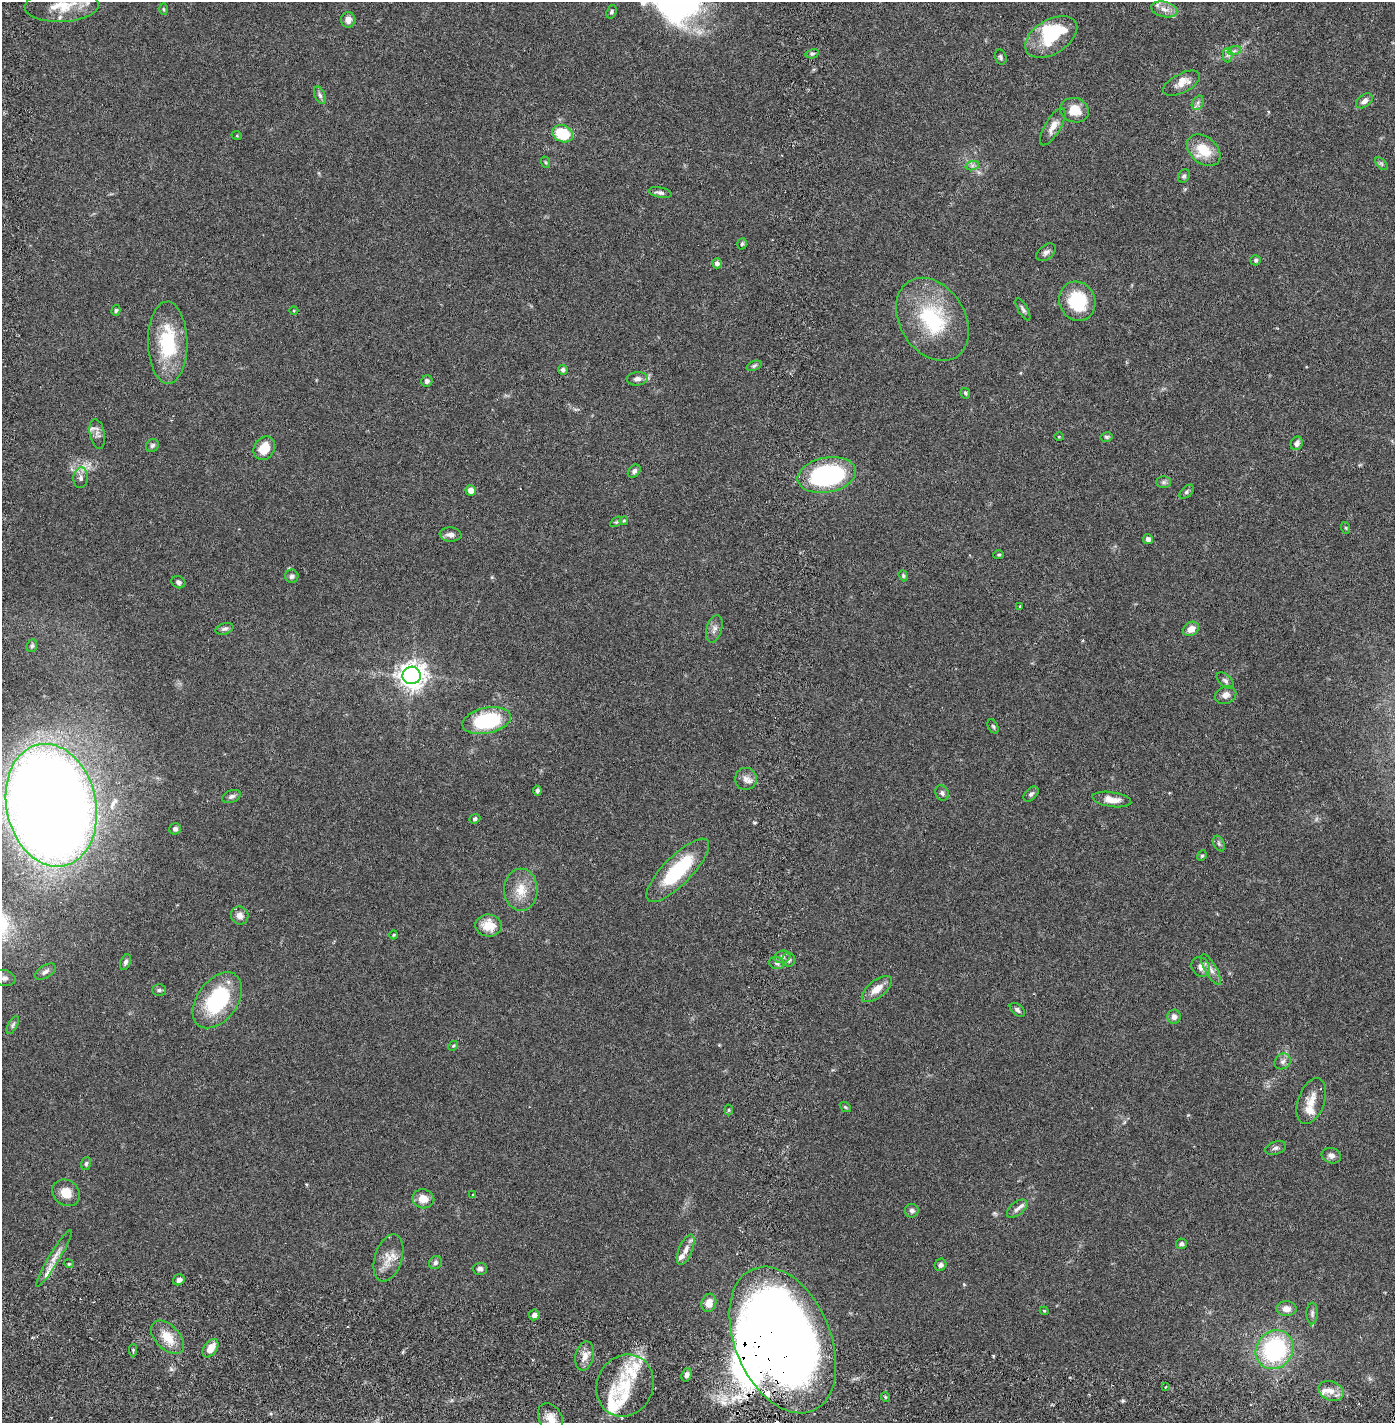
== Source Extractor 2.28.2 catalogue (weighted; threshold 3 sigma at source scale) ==
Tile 10 of 4 x 4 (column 2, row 3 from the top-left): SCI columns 1497-2889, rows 1510-2930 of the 5890 x 5857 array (HDU 1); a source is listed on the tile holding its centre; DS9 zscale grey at full resolution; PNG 1397 x 1425 px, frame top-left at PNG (2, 2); each listed source drawn as its Kron ellipse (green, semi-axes under 4 px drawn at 4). Shown black and unused: <1% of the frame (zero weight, under 2 of 6 exposures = <1% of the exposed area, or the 3 px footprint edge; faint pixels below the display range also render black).
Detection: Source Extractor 2.28.2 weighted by HDU 2 'WHT'; one run over the whole footprint, this tile lists its part. Background 0.041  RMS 0.004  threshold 0.0163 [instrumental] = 3 sigma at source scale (4.09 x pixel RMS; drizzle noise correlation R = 1.36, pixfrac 0.8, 0.05/0.05 arcsec/px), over >= 5 px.
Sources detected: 159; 3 inside a brighter object's white glare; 3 cosmic-ray / hot-pixel residue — neither listed nor drawn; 14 inside a brighter listed object's ellipse — not listed separately; the other 139 listed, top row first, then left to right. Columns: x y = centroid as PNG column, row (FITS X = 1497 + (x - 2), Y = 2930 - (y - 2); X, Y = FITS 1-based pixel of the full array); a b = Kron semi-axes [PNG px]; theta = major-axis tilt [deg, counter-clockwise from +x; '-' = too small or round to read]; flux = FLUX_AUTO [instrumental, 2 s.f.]
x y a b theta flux
62 6 37 16 2 6.6
163 9 6 4 -88 0.25
1164 9 13 7 -13 1.8
611 12 7 5 70 0.47
348 20 8 7 - 1.4
1051 37 28 17 31 9
1234 51 7 4 18 0.47
812 54 7 4 14 0.5
1228 55 7 5 -90 0.61
1001 57 7 6 - 0.53
1181 83 20 9 28 2.3
320 95 9 5 -65 0.64
1364 101 9 6 37 1.2
1198 103 7 5 61 0.64
1074 110 14 12 -18 4.1
1053 127 21 7 60 2.2
563 134 10 8 -25 9.1
237 136 5 3 - 0.2
1204 150 19 13 -40 5.9
545 162 6 4 -71 0.28
1381 164 8 4 -45 0.42
972 166 7 4 19 0.54
1184 176 7 5 57 0.44
660 193 11 5 -11 0.73
742 244 6 4 72 0.39
1046 252 11 7 39 1
1256 260 5 5 - 0.39
717 263 5 5 - 0.79
1077 301 20 18 -67 12
1023 309 12 5 -62 0.66
116 310 5 4 - 0.37
294 311 4 3 - 0.21
932 319 45 32 -58 20
168 343 41 20 -89 14
754 366 8 4 22 0.42
563 370 5 4 - 0.6
637 379 10 6 4 1
427 381 6 5 - 0.61
965 393 5 4 - 0.4
97 434 15 7 -79 1
1059 437 5 3 - 0.2
1106 437 6 4 11 0.4
1297 443 7 6 - 0.96
152 445 7 6 - 0.52
264 448 12 10 61 4.7
634 471 7 5 47 0.77
827 475 29 17 11 32
81 478 10 7 85 1
1164 482 7 6 - 0.54
471 490 5 5 - 1.6
1187 492 8 5 45 0.52
624 521 4 3 - 0.27
616 522 6 3 35 0.28
1346 528 6 3 -71 0.27
451 535 11 7 -4 1.2
1148 539 5 5 - 0.79
999 555 5 4 - 0.32
292 576 7 6 - 0.68
903 576 6 4 -71 0.33
178 582 7 6 - 0.71
1020 606 3 3 - 0.21
225 629 9 5 16 0.65
714 629 14 8 74 1.3
1191 629 8 6 31 2.1
32 646 6 5 - 0.4
412 675 9 8 - 220
1225 681 10 5 -43 0.71
1226 695 11 8 24 1.4
487 721 24 13 12 18
993 726 7 4 -62 0.41
746 779 11 11 - 1.7
537 791 5 4 - 0.77
942 793 8 6 -65 0.62
1031 794 9 5 44 0.6
231 796 10 6 21 0.75
1112 800 20 7 -8 2.3
51 805 62 45 -78 470
475 819 6 4 22 0.44
175 829 6 5 - 0.73
1219 843 8 5 -64 0.5
1202 856 5 4 - 0.35
678 870 42 14 45 16
521 890 21 17 90 4.6
240 915 9 8 - 1.3
488 925 13 11 -5 3.9
394 935 4 4 - 0.24
782 957 8 6 14 0.82
789 960 7 6 - 0.71
125 962 8 5 69 0.7
777 963 7 5 -15 0.74
1201 967 10 8 -53 1.6
1211 969 17 6 -61 1.4
45 972 12 6 32 0.83
4 978 11 7 -10 1.1
877 989 18 8 39 2.7
159 990 7 5 0 0.46
217 1000 31 20 53 20
1017 1010 9 5 -39 0.68
1174 1017 7 6 - 1.1
13 1025 10 4 62 0.53
453 1046 5 4 - 0.29
1283 1061 8 7 - 0.89
1311 1101 24 13 70 3.3
845 1107 6 4 -36 0.31
729 1110 5 3 - 0.24
1276 1148 11 6 20 0.7
1331 1156 10 7 -17 0.96
86 1164 6 5 - 0.41
66 1193 14 12 -38 3
473 1195 4 3 - 0.28
423 1199 11 9 -11 2.5
1017 1209 12 6 39 0.96
912 1211 7 6 - 0.71
1181 1244 5 5 - 0.59
686 1249 16 7 67 1.6
54 1258 33 5 59 2.4
388 1258 24 13 72 3.6
435 1263 7 6 - 0.67
69 1264 5 3 - 0.25
940 1265 6 5 - 0.72
480 1269 7 6 - 0.73
179 1280 6 5 - 0.93
709 1303 9 7 73 2.4
1286 1309 10 7 -2 1.6
1044 1311 4 4 - 0.23
1312 1313 11 6 90 0.7
534 1315 5 5 - 0.97
168 1337 20 12 -45 4.3
783 1340 77 47 -67 380
210 1348 10 6 54 2.9
133 1350 6 3 90 0.3
1274 1350 20 18 52 27
585 1356 15 9 78 2
687 1375 7 5 71 0.89
625 1385 31 28 63 11
1165 1387 4 2 - 0.18
1331 1391 13 9 -20 2.1
885 1397 5 3 - 0.25
551 1418 16 11 -61 2.6
Overlapping masked pixels (flux is a lower limit): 1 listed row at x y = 783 1340
Isophote crosses this tile's border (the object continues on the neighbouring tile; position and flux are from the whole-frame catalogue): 3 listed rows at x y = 62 6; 4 978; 551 1418